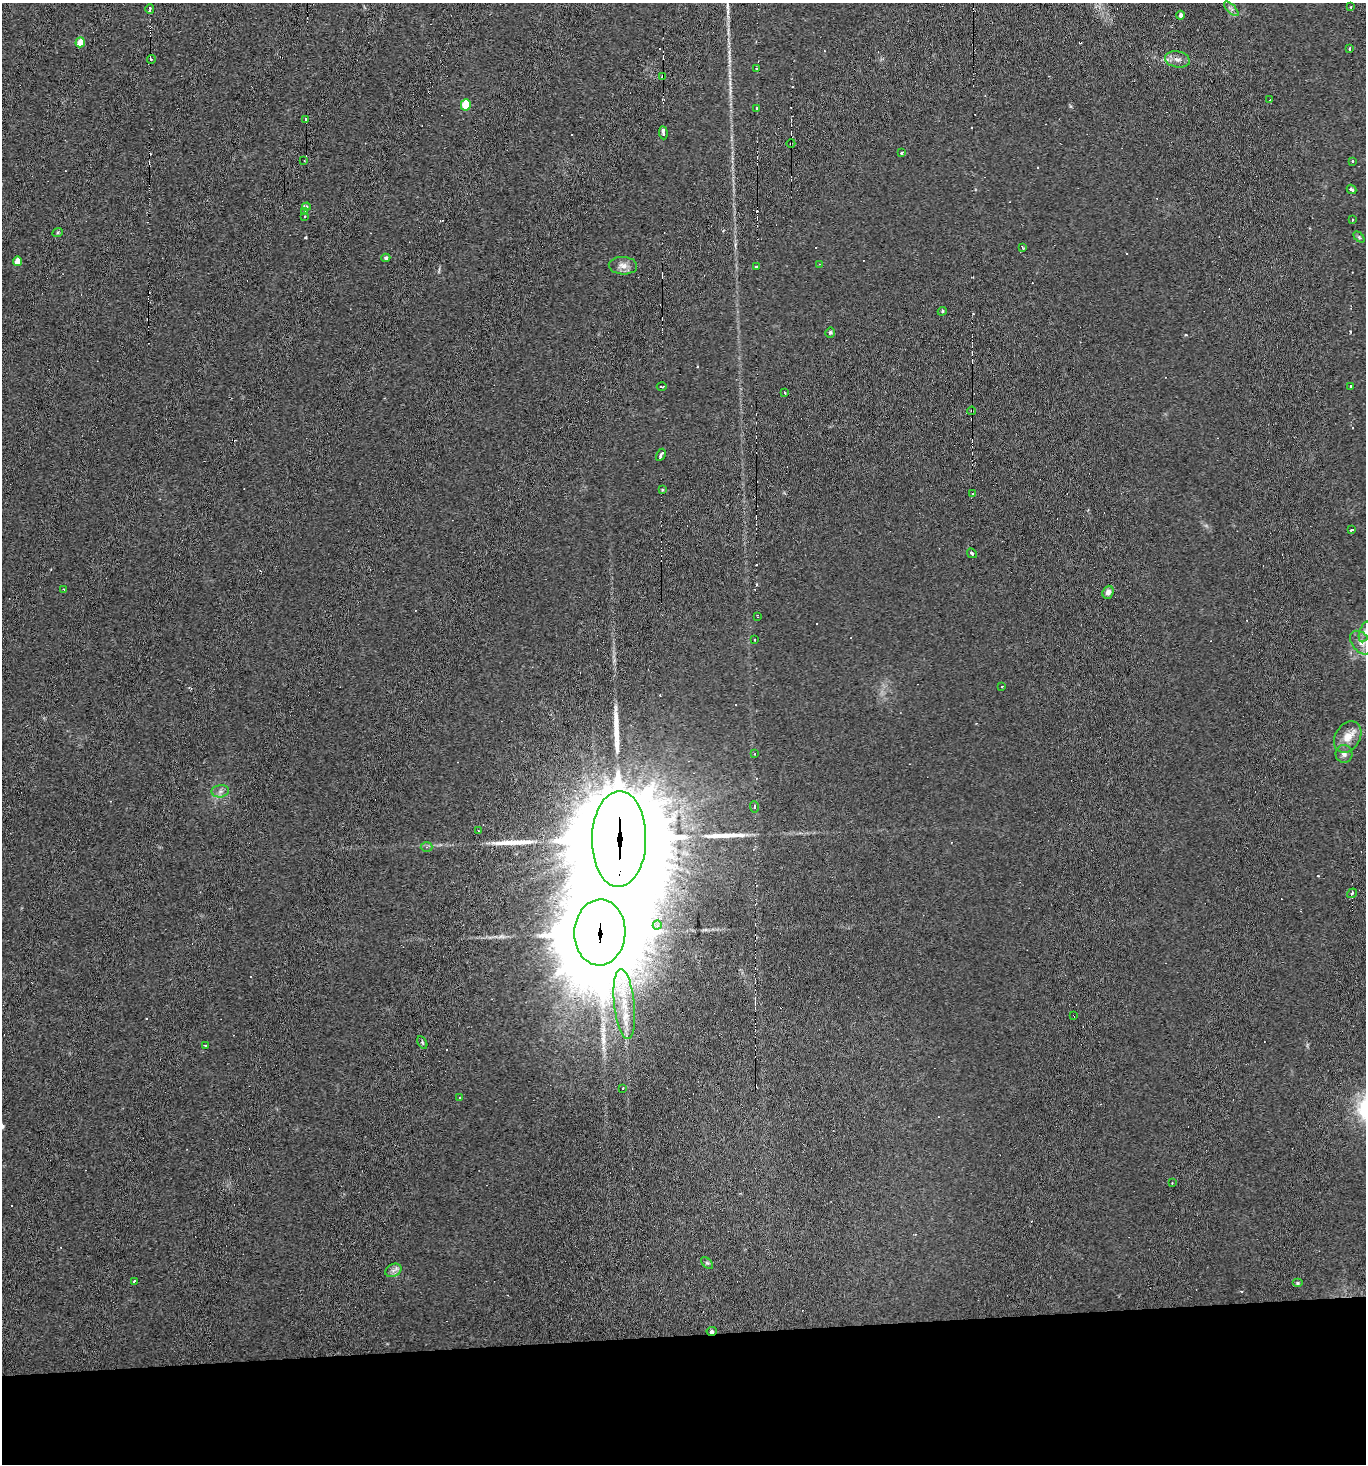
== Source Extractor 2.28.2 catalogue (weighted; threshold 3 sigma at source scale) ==
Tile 8 of 3 x 3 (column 2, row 3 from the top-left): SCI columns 1511-2874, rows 1-1462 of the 4361 x 4392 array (HDU 1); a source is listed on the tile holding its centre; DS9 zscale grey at full resolution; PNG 1368 x 1466 px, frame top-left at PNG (2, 3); each listed source drawn as its Kron ellipse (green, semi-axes under 4 px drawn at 4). Shown black and unused: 9% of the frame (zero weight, under 3 of 6 exposures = <1% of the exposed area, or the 3 px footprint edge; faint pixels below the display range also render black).
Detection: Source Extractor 2.28.2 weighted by HDU 2 'WHT'; one run over the whole footprint, this tile lists its part. Background 0.0311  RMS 0.006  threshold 0.0246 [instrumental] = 3 sigma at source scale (4.09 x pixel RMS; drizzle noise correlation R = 1.36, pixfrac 0.8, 0.05/0.05 arcsec/px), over >= 5 px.
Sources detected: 114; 36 cosmic-ray / hot-pixel residue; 4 long thin detections or spike segments (spike, bleed or trail) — neither listed nor drawn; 1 inside a brighter listed object's ellipse — not listed separately; the other 73 listed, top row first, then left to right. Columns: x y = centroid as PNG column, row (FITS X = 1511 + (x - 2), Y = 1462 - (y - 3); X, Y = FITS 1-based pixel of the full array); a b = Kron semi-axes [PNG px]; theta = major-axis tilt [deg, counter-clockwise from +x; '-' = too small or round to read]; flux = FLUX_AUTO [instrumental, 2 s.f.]
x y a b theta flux
1351 7 2 2 - 0.59
150 9 5 3 - 2.3
1231 9 9 3 -45 1.2
1181 15 4 4 - 1.6
80 42 5 4 - 6.4
1350 49 3 2 - 0.66
151 59 4 3 - 0.96
1177 59 12 8 -11 3.4
757 68 3 2 - 0.46
663 77 4 3 - 3
1270 100 3 2 - 0.61
466 105 6 5 - 21
756 108 3 2 - 0.77
305 119 3 3 - 0.77
663 133 7 3 -85 2.1
791 143 4 3 - 0.47
901 153 4 3 - 0.94
304 161 2 2 - 0.41
1352 161 3 2 - 0.56
1351 189 5 3 - 3.8
306 207 4 4 - 1.4
305 211 3 3 - 1.1
305 216 2 2 - 0.46
1352 220 3 2 - 0.74
58 232 5 3 - 0.57
1359 237 6 4 -45 0.71
1023 248 4 2 - 0.54
386 258 4 4 - 1.3
17 261 5 4 - 6
819 264 2 2 - 0.42
623 266 14 9 -3 3.9
757 267 4 3 - 1.2
942 311 5 4 - 0.65
830 333 5 5 - 1
662 386 5 2 - 0.79
1351 386 3 3 - 0.66
784 392 3 3 - 1.2
972 411 4 3 - 0.75
661 455 6 3 61 2
662 490 3 3 - 0.81
973 493 3 2 - 0.66
1352 530 4 2 - 1.4
972 553 5 3 - 1.2
64 589 3 2 - 0.59
1108 592 7 5 67 2.2
758 616 3 2 - 0.56
1365 632 11 5 71 2.1
755 639 3 3 - 0.95
1361 643 13 9 -49 4.1
1002 686 3 2 - 0.44
1348 737 17 12 57 7.1
755 754 3 2 - 0.77
1344 754 8 8 - 2.3
220 791 9 6 8 2.1
754 807 5 3 - 0.79
478 831 3 2 - 0.46
619 839 48 27 89 27000
426 847 6 5 - 1.2
1352 893 5 3 - 1.6
657 925 4 4 - 1.1
600 932 33 25 88 10000
624 1004 35 10 -84 15
1074 1015 2 2 - 0.43
422 1042 7 4 -60 0.77
205 1045 3 2 - 0.5
623 1088 3 2 - 0.39
460 1097 2 2 - 0.37
1172 1183 2 2 - 0.38
707 1263 7 4 -43 0.95
393 1270 8 6 27 2.2
134 1282 4 3 - 1
1298 1283 5 4 - 0.66
712 1331 5 3 - 1.3
Overlapping masked pixels (flux is a lower limit): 7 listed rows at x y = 663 77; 791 143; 972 411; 619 839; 600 932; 1074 1015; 712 1331
Isophote crosses this tile's border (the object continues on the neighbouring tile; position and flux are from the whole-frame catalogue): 1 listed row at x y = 1365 632
Unlisted compact peaks at least as high as the median listed source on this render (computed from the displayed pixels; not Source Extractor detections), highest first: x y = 305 238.